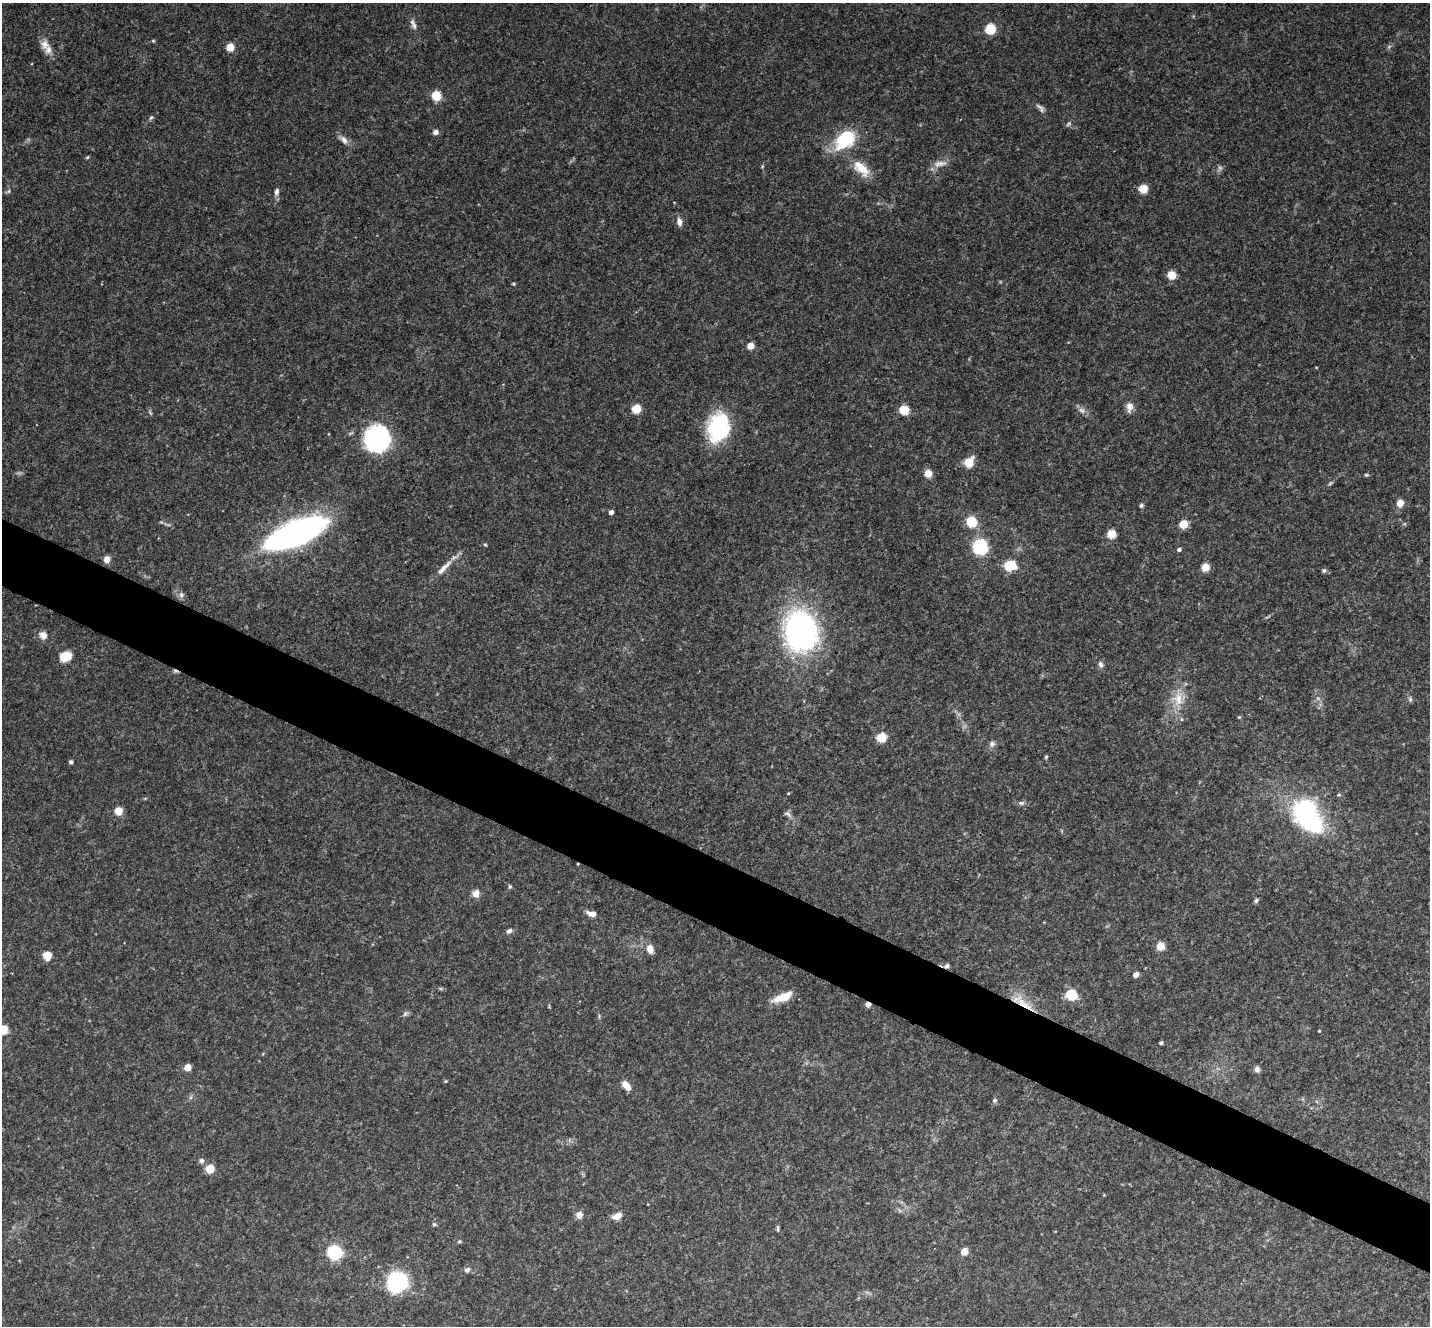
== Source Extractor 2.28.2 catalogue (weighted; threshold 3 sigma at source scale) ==
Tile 6 of 4 x 4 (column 2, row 2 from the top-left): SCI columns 1432-2859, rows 2799-4122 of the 5721 x 5732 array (HDU 1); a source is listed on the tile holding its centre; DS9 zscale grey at full resolution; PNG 1432 x 1328 px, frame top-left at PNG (2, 3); no overlay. Shown black and unused: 5% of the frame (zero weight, under 3 of 4 exposures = <1% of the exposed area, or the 3 px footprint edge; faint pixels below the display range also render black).
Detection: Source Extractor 2.28.2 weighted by HDU 2 'WHT'; one run over the whole footprint, this tile lists its part. Background 0.0903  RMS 0.0067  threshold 0.03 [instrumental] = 3 sigma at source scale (4.5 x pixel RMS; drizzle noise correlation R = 1.50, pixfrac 1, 0.05/0.05 arcsec/px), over >= 5 px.
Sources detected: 108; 1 too faint to see at this stretch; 4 inside a brighter object's white glare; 3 cosmic-ray / hot-pixel residue — not listed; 1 inside a brighter listed object's ellipse — not listed separately; the other 99 listed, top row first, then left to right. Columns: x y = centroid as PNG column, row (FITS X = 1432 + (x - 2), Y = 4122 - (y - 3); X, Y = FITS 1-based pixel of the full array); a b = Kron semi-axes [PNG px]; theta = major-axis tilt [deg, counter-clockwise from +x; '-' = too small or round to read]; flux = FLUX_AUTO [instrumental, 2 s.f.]
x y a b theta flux
413 24 17 6 -69 3.3
990 29 5 5 - 53
153 41 5 4 - 0.73
45 45 15 12 -76 5.8
230 47 5 5 - 12
436 96 6 5 - 22
1040 108 14 6 -47 2.5
151 117 7 5 51 1.1
1069 124 8 4 34 1.3
435 132 6 5 - 3
845 139 24 16 44 37
344 140 14 8 -46 3.8
87 157 5 4 - 0.73
940 163 19 7 8 5
861 168 27 13 -44 13
1220 168 6 6 - 1.5
1143 189 6 6 - 14
9 191 6 4 71 1
276 192 10 6 78 2.5
679 222 10 6 -81 3.4
1171 275 7 7 - 9.8
513 284 4 4 - 0.67
750 346 5 5 - 15
1316 367 4 3 - 0.43
1129 407 12 8 89 4.6
636 409 6 6 - 17
904 410 6 6 - 21
1082 410 11 6 -43 2.8
718 424 35 21 47 42
377 439 18 17 - 160
969 462 7 6 - 18
928 473 7 7 - 6.8
1366 475 6 4 -2 0.93
1400 503 5 5 - 9.1
1141 505 5 5 - 1.3
611 512 4 4 - 3.6
971 522 6 6 - 32
1183 524 7 7 - 9.3
295 533 49 19 25 210
1111 534 6 6 - 12
485 544 5 3 - 0.78
980 547 9 8 - 55
1179 549 4 4 - 2
107 559 7 6 - 4.7
1009 565 7 6 - 31
444 567 26 7 42 7.3
1205 567 6 5 - 11
1324 570 7 4 62 1.1
181 595 9 7 86 2.3
801 630 29 22 -81 240
43 635 11 9 -47 4.4
65 657 10 8 31 14
1101 664 9 6 -80 2.2
1178 699 22 14 -88 13
1410 699 8 5 -82 1.4
1239 717 5 4 - 0.72
881 737 5 5 - 37
992 744 8 7 - 2.4
1046 757 5 4 - 0.92
71 762 4 4 - 1.6
788 793 3 3 - 0.51
1339 795 5 3 - 0.68
1021 803 9 6 0 1.9
118 811 6 6 - 10
787 814 11 5 -37 2
1309 820 24 17 -33 95
510 886 6 4 -89 1
476 894 9 7 72 4.7
1256 900 6 5 - 1.5
592 914 10 6 -12 5
509 931 7 6 - 2
1160 946 6 5 - 12
650 949 9 7 -70 5.6
47 956 6 6 - 12
947 966 7 5 47 1.6
1136 975 6 5 - 2.5
1071 995 7 6 - 29
783 997 23 8 22 12
1024 1004 32 8 -37 13
405 1013 9 6 49 1.6
3 1030 6 6 - 16
1319 1031 3 3 - 0.57
1161 1043 3 3 - 1.3
188 1067 5 5 - 7.9
1257 1069 7 7 - 2.3
445 1081 4 4 - 0.7
626 1085 14 8 -51 5.6
995 1100 6 5 - 1.4
201 1160 7 7 - 1.9
210 1169 6 6 - 13
579 1215 6 6 - 5.9
617 1216 11 7 28 5.7
434 1224 5 5 - 0.95
778 1229 8 3 90 1.1
459 1241 5 4 - 0.89
964 1251 5 5 - 8.6
335 1252 8 8 - 69
467 1270 9 6 31 2.1
397 1281 9 9 - 190
Overlapping masked pixels (flux is a lower limit): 2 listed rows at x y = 947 966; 1024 1004
Isophote crosses this tile's border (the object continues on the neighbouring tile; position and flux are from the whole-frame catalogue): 1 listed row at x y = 3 1030